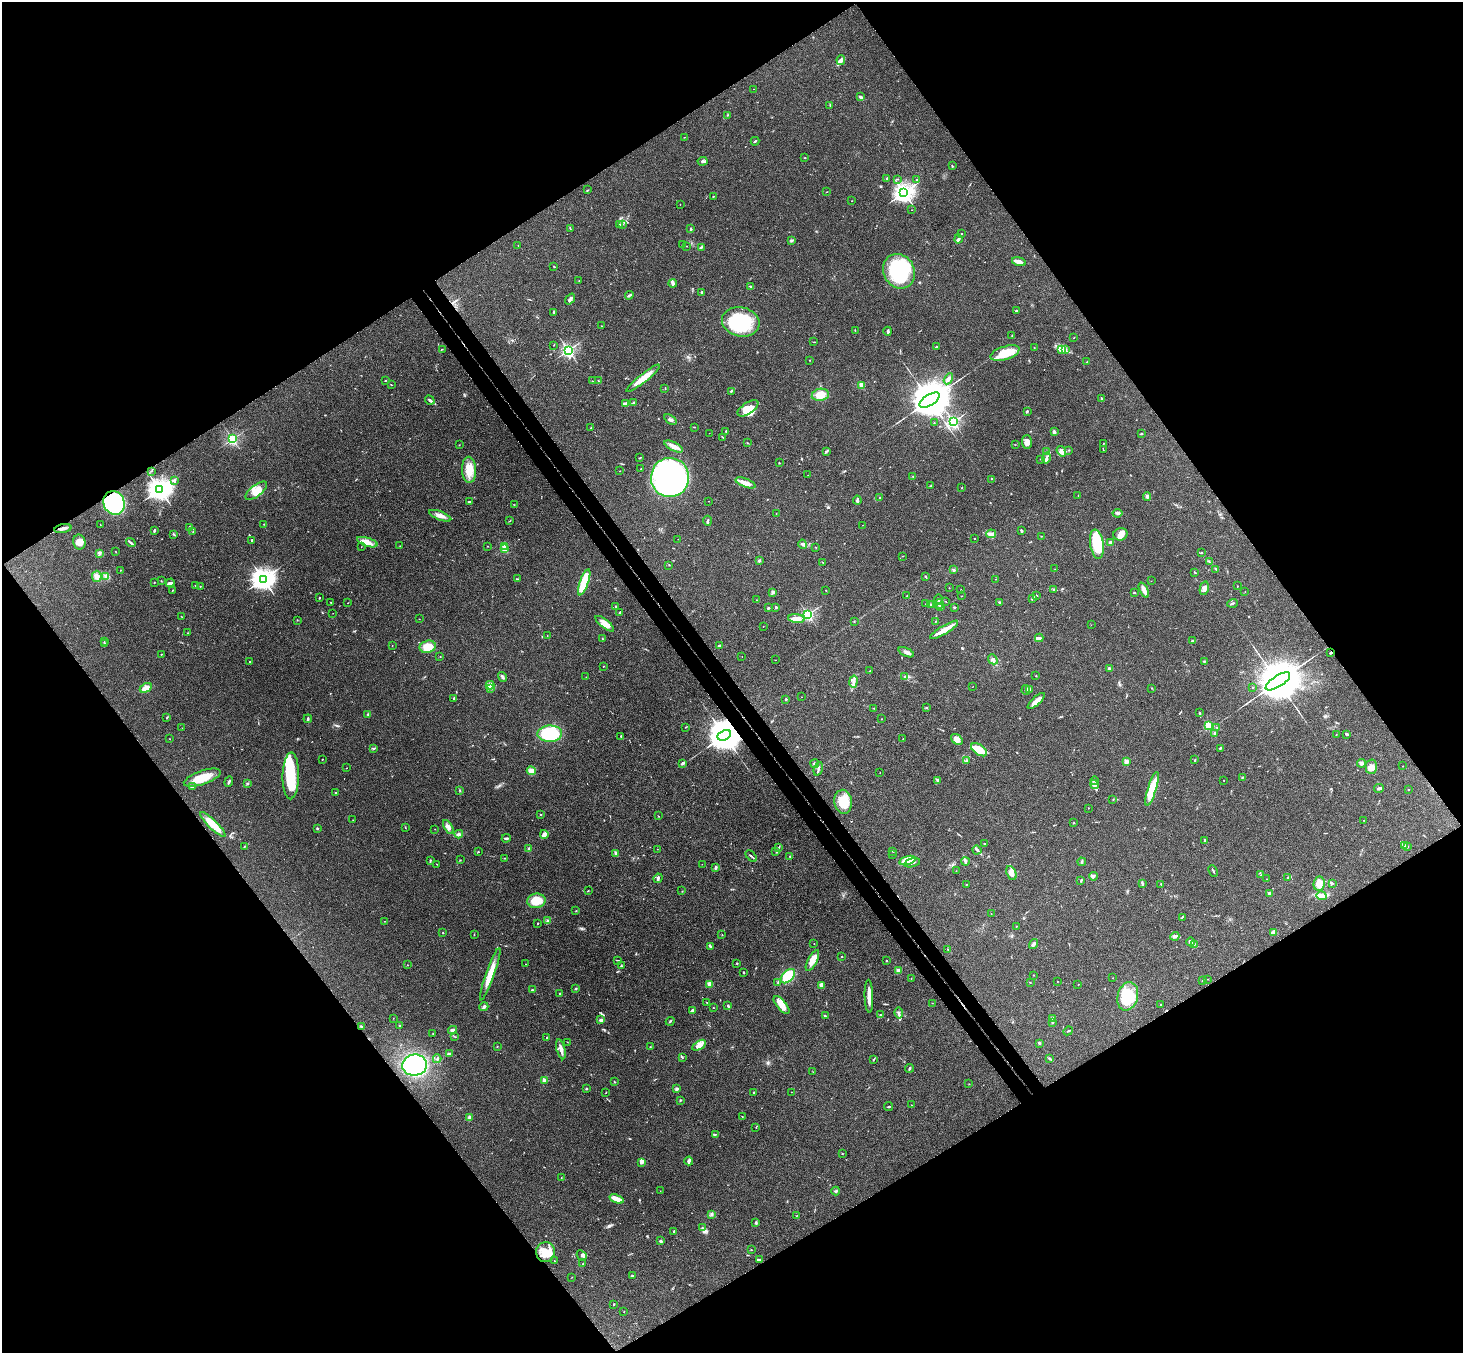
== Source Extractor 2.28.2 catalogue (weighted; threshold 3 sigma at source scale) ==
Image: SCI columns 53-5894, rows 331-5732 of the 5945 x 5925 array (HDU 1 of 3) = the unmasked area's bounding box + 8 px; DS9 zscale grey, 4 x 4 block average (1 PNG px = mean of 4 x 4 image px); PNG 1465 x 1355 px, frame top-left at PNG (2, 2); each listed source drawn as its Kron ellipse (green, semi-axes under 4 px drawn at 4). Shown black and unused: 50% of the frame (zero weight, under 3 of 4 exposures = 6% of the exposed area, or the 3 px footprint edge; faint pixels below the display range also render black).
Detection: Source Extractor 2.28.2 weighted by HDU 2 'WHT'. Background 0.218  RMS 0.0084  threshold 0.0379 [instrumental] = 3 sigma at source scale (4.5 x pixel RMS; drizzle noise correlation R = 1.50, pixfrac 1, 0.05/0.05 arcsec/px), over >= 5 px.
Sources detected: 579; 1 too faint to see at this stretch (4 x 4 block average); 8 inside a brighter object's white glare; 2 cosmic-ray / hot-pixel residue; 1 long thin detection or spike segment (spike, bleed or trail) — neither listed nor drawn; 15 coinciding with a brighter row at this scale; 35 inside a brighter listed object's ellipse — not listed separately; of the other 517, all 500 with FLUX_AUTO >= 0.897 (the completeness limit of this list) listed and drawn (17 fainter detections not listed), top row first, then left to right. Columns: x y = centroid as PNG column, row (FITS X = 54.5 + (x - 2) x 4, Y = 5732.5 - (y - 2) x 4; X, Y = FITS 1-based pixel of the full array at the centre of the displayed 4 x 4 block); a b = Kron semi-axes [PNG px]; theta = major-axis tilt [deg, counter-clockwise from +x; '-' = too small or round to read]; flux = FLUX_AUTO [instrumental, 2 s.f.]
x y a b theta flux
841 60 5 3 - 14
754 89 2 2 - 1.2
860 97 3 2 - 8.7
830 105 2 2 - 3.6
727 115 2 2 - 1.9
684 137 2 2 - 1.6
755 141 4 2 - 5
805 158 2 2 - 5.9
703 161 5 2 - 9.9
952 166 3 2 - 3.3
887 178 2 2 - 12
897 179 3 2 - 2.5
917 179 2 2 - 4.3
587 190 3 2 - 2.5
827 192 2 2 - 1.3
904 192 3 3 - 3400
713 196 2 2 - 3.9
852 201 2 2 - 1.9
680 204 2 2 - 1.3
912 210 2 2 - 0.92
620 224 3 2 - 4.8
622 225 2 2 - 1.8
691 228 3 2 - 4.5
570 229 2 2 - 1.4
962 234 2 2 - 1.6
958 239 4 2 - 16
791 240 3 2 - 4.6
518 245 2 2 - 1.5
682 245 2 2 - 3.8
687 246 2 2 - 2.5
701 247 3 2 - 4.4
1019 262 7 3 -15 25
554 266 2 2 - 3.2
899 271 18 15 -60 460
579 281 2 2 - 1.4
673 283 4 2 - 37
750 286 2 2 - 3.2
702 292 3 2 - 8.4
629 295 4 2 - 7
570 299 6 2 50 12
1016 310 2 2 - 3.6
554 312 2 2 - 5.9
741 322 19 14 -14 350
602 326 2 2 - 1.4
855 330 3 2 - 2.4
888 331 4 2 - 10
1012 335 2 2 - 2
1074 337 2 2 - 1.3
814 342 2 2 - 1.6
554 345 2 2 - 1.4
936 347 2 2 - 5.8
1034 348 2 2 - 2.6
442 349 2 2 - 1.9
568 350 2 2 - 1300
1061 350 4 2 - 8.9
1066 350 2 2 - 3.1
1005 353 15 6 17 130
810 360 2 2 - 1.6
1087 362 4 2 - 3.1
643 378 21 3 39 96
948 379 6 3 60 14
385 381 2 2 - 2.3
592 381 2 2 - 1
598 381 2 2 - 2.6
391 385 3 2 - 2.4
862 385 2 2 - 170
665 389 2 2 - 1.8
731 391 4 2 - 6
820 395 8 6 10 63
1101 398 2 2 - 13
430 400 5 3 - 10
930 400 11 5 32 29000
626 403 4 2 - 7.1
634 403 2 2 - 1.6
748 408 12 5 33 58
1027 411 3 2 - 7
670 420 7 2 -35 12
953 422 2 2 - 1100
934 423 2 2 - 2.6
694 427 3 2 - 3
591 428 3 2 - 2.7
726 431 2 2 - 3
1054 432 2 2 - 16
709 433 2 2 - 0.9
1141 434 3 2 - 2.8
722 437 2 2 - 2
232 439 2 2 - 870
1027 442 7 5 -88 24
747 443 2 2 - 2.6
1103 444 2 2 - 2.2
459 445 2 2 - 1.7
1015 445 2 2 - 1.4
674 447 10 3 -27 27
1069 450 2 2 - 1.6
1103 450 2 2 - 1.6
1061 451 5 3 - 15
826 452 4 2 - 5.8
1046 452 4 2 - 6.3
640 458 2 2 - 3.8
1046 458 5 2 - 16
1041 459 4 2 - 4.6
779 463 2 2 - 4.1
641 469 2 2 - 3
469 470 13 7 -87 83
151 471 2 2 - 2
620 471 2 2 - 3.4
808 475 2 2 - 0.96
913 476 2 2 - 3
670 477 19 19 - 2100
992 479 2 2 - 1.7
174 481 4 2 - 6.5
745 483 10 3 -21 59
930 486 3 2 - 4.1
961 488 2 2 - 1.9
160 489 4 3 - 4700
256 491 13 5 38 50
1078 495 2 2 - 1.2
1147 496 4 3 - 10
880 498 3 2 - 3.6
857 500 4 2 - 15
709 501 2 2 - 0.98
469 502 3 2 - 4.6
114 503 12 10 -64 690
514 505 2 2 - 1.5
776 513 2 2 - 3.9
1117 513 5 2 - 8.3
440 516 12 3 -22 27
510 521 3 2 - 2.5
707 521 5 2 - 6
264 524 2 2 - 2.4
100 525 2 2 - 0.94
863 525 2 2 - 1
189 527 2 2 - 3
63 529 8 3 11 16
154 530 3 2 - 11
1021 531 4 2 - 4.6
193 532 2 2 - 2.2
174 534 4 2 - 4.2
991 534 5 3 - 20
1120 534 7 6 - 29
1041 536 2 2 - 2.1
975 538 2 2 - 2
678 539 2 2 - 1
252 540 2 2 - 16
79 542 7 6 - 39
367 542 11 4 -18 34
1110 542 2 2 - 69
131 543 5 2 - 7.8
803 544 5 2 - 8.6
1097 544 15 6 -81 200
400 546 2 2 - 1.9
487 546 3 2 - 2.3
504 546 2 2 - 88
361 547 2 2 - 1.3
816 547 2 2 - 1.7
504 549 2 2 - 170
115 551 2 2 - 1.1
1202 552 2 2 - 3.1
99 553 3 2 - 4.3
903 556 2 2 - 2
759 561 3 3 - 5.9
822 562 3 2 - 4.3
1209 562 2 2 - 2.7
669 565 2 2 - 1.6
1055 569 2 2 - 1.8
1216 569 4 2 - 4.9
120 570 2 2 - 1.4
953 570 3 2 - 6.3
1195 573 2 2 - 4
97 576 5 4 - 22
106 577 2 2 - 2.8
926 577 3 2 - 4.5
263 579 4 3 - 4300
517 579 2 2 - 2.4
996 579 2 2 - 1.2
161 581 2 2 - 1.6
1151 581 2 2 - 1.2
584 582 14 4 70 160
154 583 2 2 - 2.4
170 583 4 3 - 16
196 585 3 2 - 5.6
200 586 2 2 - 6.5
1238 586 2 2 - 1.4
949 588 2 2 - 0.97
1204 588 7 4 77 18
1054 589 3 2 - 5
172 590 2 2 - 2.5
826 590 2 2 - 2.1
961 590 2 2 - 2.5
1144 590 8 2 -64 41
772 592 4 2 - 6.1
1134 592 3 2 - 4.3
1245 592 2 2 - 1.3
1037 595 3 2 - 2.6
907 596 2 2 - 0.94
961 596 2 2 - 1.3
319 598 2 2 - 3.6
1032 598 4 2 - 5.9
939 599 5 2 - 6.6
756 600 2 2 - 1.1
331 602 2 2 - 2.6
946 602 3 2 - 1.8
348 603 2 2 - 1.2
1000 603 2 2 - 5.4
1233 603 5 2 - 6.7
925 604 2 2 - 1
930 604 2 2 - 2.7
933 604 3 2 - 6.6
939 604 5 3 - 11
616 606 2 2 - 3
776 607 2 2 - 20
941 607 3 2 - 5.2
954 607 4 2 - 3.5
768 608 3 2 - 4.8
333 613 2 2 - 1.1
620 613 3 2 - 4
808 614 2 2 - 920
182 616 2 2 - 1.9
419 619 2 2 - 1.2
796 619 8 3 -6 50
297 620 2 2 - 1.4
854 621 2 2 - 3.4
936 621 2 2 - 1.3
605 624 11 4 -38 48
1091 625 2 2 - 1.6
763 627 2 2 - 1.5
944 630 16 3 31 74
188 633 2 2 - 1.7
547 636 2 2 - 1.2
1039 638 4 3 - 11
603 639 3 2 - 5.3
1192 641 3 2 - 4.8
104 642 2 2 - 2
104 644 3 2 - 3.4
392 646 2 2 - 1.7
719 646 3 2 - 11
428 647 8 6 13 67
906 652 8 3 -24 18
1330 653 3 2 - 4.7
161 654 2 2 - 2.5
742 656 2 2 - 0.91
440 657 2 2 - 1.8
993 659 5 2 - 8.8
776 660 2 2 - 1
250 661 2 2 - 7.8
1204 661 2 2 - 3.1
603 666 2 2 - 2.7
1109 669 2 2 - 61
870 671 2 2 - 4.2
1036 676 2 2 - 2.6
503 677 5 2 - 9
586 677 2 2 - 1.6
905 677 3 2 - 3.9
854 681 6 2 80 15
1278 681 14 5 32 41000
490 685 4 2 - 8.2
972 687 2 2 - 1.1
1253 687 2 2 - 4.3
146 688 6 3 29 41
491 688 4 2 - 5.1
1151 688 2 2 - 1.4
1026 690 5 2 - 6.8
1030 690 3 2 - 4.9
802 697 2 2 - 0.92
454 698 3 2 - 3.9
786 699 3 2 - 5.2
1036 701 11 3 43 38
874 708 2 2 - 3.6
926 708 2 2 - 5.1
1200 713 2 2 - 2.7
368 714 3 2 - 5.2
167 718 2 2 - 2.1
308 719 4 2 - 6.9
881 719 2 2 - 1.7
1208 726 2 2 - 340
686 727 2 2 - 2.8
182 728 2 2 - 1.1
1217 728 3 2 - 2.2
1214 733 2 2 - 4.6
550 734 12 8 2 260
1336 734 2 2 - 4.5
1347 734 4 2 - 6.4
724 735 7 4 28 18000
621 736 2 2 - 3.3
903 738 2 2 - 1.7
169 739 2 2 - 1.1
957 739 6 4 -38 37
374 748 3 2 - 4.4
1220 748 3 2 - 5.2
979 750 9 5 -34 110
322 759 2 2 - 8.3
1195 759 3 2 - 3.2
967 760 2 2 - 6.5
1126 761 2 2 - 140
683 763 4 2 - 12
1361 763 4 2 - 7.4
815 764 4 2 - 6.2
1403 766 2 2 - 2.1
1371 767 7 6 - 32
347 768 2 2 - 1.4
818 769 7 2 73 9.8
531 771 4 4 - 37
880 772 2 2 - 1
291 776 23 8 89 220
202 778 19 7 19 110
1242 778 2 2 - 2.7
937 780 3 2 - 7.8
1224 780 2 2 - 1.3
1095 781 4 2 - 5.6
229 782 5 2 - 6.1
247 784 3 2 - 7.3
1094 785 4 2 - 12
193 786 4 2 - 6.9
1379 788 5 2 - 13
1152 789 17 4 73 160
1409 789 2 2 - 4.2
459 790 2 2 - 1.6
335 793 2 2 - 2.1
1113 799 2 2 - 1.5
843 802 12 8 -81 110
1089 808 2 2 - 2
541 814 2 2 - 2.7
658 816 2 2 - 1.7
353 820 2 2 - 1.5
1364 820 2 2 - 1.4
1074 823 2 2 - 2.8
213 824 17 4 -44 90
448 827 8 3 -61 18
317 828 3 2 - 4.4
405 828 2 2 - 1.7
435 829 2 2 - 1.4
459 834 4 3 - 9.8
544 834 4 3 - 25
506 838 4 2 - 8.5
1204 840 4 2 - 5.4
985 844 2 2 - 17
244 846 3 2 - 3.3
1405 846 2 2 - 1.8
779 847 2 2 - 2.5
1407 847 2 2 - 1.9
529 849 2 2 - 59
657 849 2 2 - 2.4
977 850 4 2 - 9.1
776 851 3 2 - 5.8
893 851 2 2 - 2.1
478 852 2 2 - 3
616 853 4 3 - 7.7
893 855 2 2 - 1.7
751 856 7 2 -47 5.6
790 857 2 2 - 2.4
504 858 2 2 - 1.3
430 860 3 2 - 4.8
460 860 2 2 - 1.5
907 860 8 4 15 100
965 861 4 2 - 11
1082 862 4 2 - 6.6
912 863 8 2 13 14
437 864 2 2 - 2.1
702 864 2 2 - 1.3
716 867 3 2 - 5.4
956 871 2 2 - 1.1
1213 871 6 2 -65 4.9
1011 873 7 5 -65 25
1261 875 2 2 - 1.1
1093 876 4 2 - 11
1288 877 3 2 - 3.1
658 878 5 2 - 7.7
1266 879 2 2 - 1
1081 881 3 2 - 4.1
1142 883 2 2 - 3
1332 883 3 2 - 5.3
966 884 2 2 - 2
1161 884 2 2 - 3.1
1319 884 7 5 84 46
588 891 2 2 - 2.9
682 891 2 2 - 2.1
1269 893 2 2 - 57
1321 896 5 4 - 34
536 901 9 7 7 100
576 911 2 2 - 1.7
991 913 2 2 - 1.5
1182 917 2 2 - 2.5
385 921 2 2 - 2.3
547 921 2 2 - 3.3
537 924 2 2 - 2.5
1016 926 2 2 - 2.9
443 933 2 2 - 2.1
1273 933 2 2 - 2.7
474 935 2 2 - 2.2
722 935 2 2 - 2.2
1175 936 4 2 - 6.7
1191 942 4 3 - 12
814 944 2 2 - 1.5
1033 944 5 3 - 13
1194 944 3 2 - 3.6
710 946 4 2 - 7
948 949 2 2 - 2.5
842 957 2 2 - 4.1
617 960 3 2 - 2.6
812 961 11 4 63 34
886 961 2 2 - 3.7
737 963 2 2 - 2.3
525 964 2 2 - 1.3
407 965 2 2 - 2.7
621 966 2 2 - 6.7
898 971 2 2 - 110
744 972 2 2 - 6.6
490 974 28 3 70 91
1033 975 2 2 - 1.9
788 976 9 5 45 170
911 978 2 2 - 1.4
1113 978 2 2 - 2.1
1208 979 2 2 - 1.7
1203 981 3 2 - 2.8
778 982 3 2 - 3.4
1030 982 2 2 - 3.1
1057 982 2 2 - 1.8
710 984 2 2 - 150
821 985 2 2 - 110
1078 985 2 2 - 1.1
576 989 2 2 - 9
532 990 2 2 - 3.7
560 993 2 2 - 6.4
869 996 16 3 -88 58
1128 996 14 10 75 190
707 1002 2 2 - 2.9
932 1003 2 2 - 1.3
1161 1004 2 2 - 5.2
782 1005 11 4 -50 59
728 1006 4 2 - 6.5
484 1007 4 3 - 11
713 1008 2 2 - 4
693 1011 3 3 - 19
899 1013 5 2 - 9.4
880 1015 2 2 - 4.3
825 1016 4 2 - 4.9
393 1018 2 2 - 1
1053 1018 2 2 - 69
601 1020 4 2 - 8.7
670 1021 4 2 - 4.3
1052 1023 2 2 - 12
400 1026 2 2 - 2.7
362 1027 3 3 - 5.9
452 1030 4 3 - 15
1068 1031 5 2 - 4.5
433 1033 2 2 - 2.4
455 1037 3 2 - 2.5
547 1038 2 2 - 4.2
567 1042 2 2 - 1.7
1039 1043 3 2 - 4.5
699 1045 7 4 32 36
497 1046 2 2 - 1.4
650 1047 2 2 - 2.1
561 1049 10 3 -75 25
449 1054 2 2 - 15
682 1057 3 2 - 4.7
437 1059 4 2 - 8
1050 1059 4 2 - 6.3
873 1060 3 2 - 3.6
415 1065 12 10 7 810
909 1068 4 2 - 6.6
813 1072 2 2 - 1.2
544 1080 4 3 - 8.2
615 1082 2 2 - 2.8
969 1084 2 2 - 1.5
586 1089 3 2 - 4
676 1089 2 2 - 49
606 1092 2 2 - 2.3
754 1092 3 2 - 4.2
791 1092 2 2 - 1
681 1100 2 2 - 1.8
911 1105 2 2 - 1.2
889 1107 4 2 - 4.2
742 1116 2 2 - 1.8
469 1118 4 3 - 8.4
756 1128 2 2 - 1.7
715 1134 4 2 - 4
842 1154 2 2 - 2.3
689 1161 4 3 - 12
641 1162 4 3 - 25
561 1177 2 2 - 1.8
660 1191 2 2 - 1.3
836 1191 4 2 - 4.7
617 1199 7 3 -20 52
711 1214 2 2 - 4.5
797 1215 3 2 - 1.7
756 1223 3 2 - 3.9
702 1228 2 2 - 3.9
674 1231 2 2 - 5.7
660 1241 3 2 - 11
751 1250 2 2 - 7.3
545 1252 10 9 - 73
582 1255 5 3 - 13
759 1260 3 2 - 6.1
554 1261 2 2 - 2.1
582 1264 3 2 - 2.9
633 1276 3 2 - 8.6
572 1277 2 2 - 1.6
613 1304 2 2 - 3.4
624 1312 2 2 - 0.9
Overlapping masked pixels (flux is a lower limit): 4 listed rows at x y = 114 503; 1330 653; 724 735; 213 824
Diffuse or blended objects may show on this block-average render without a row.